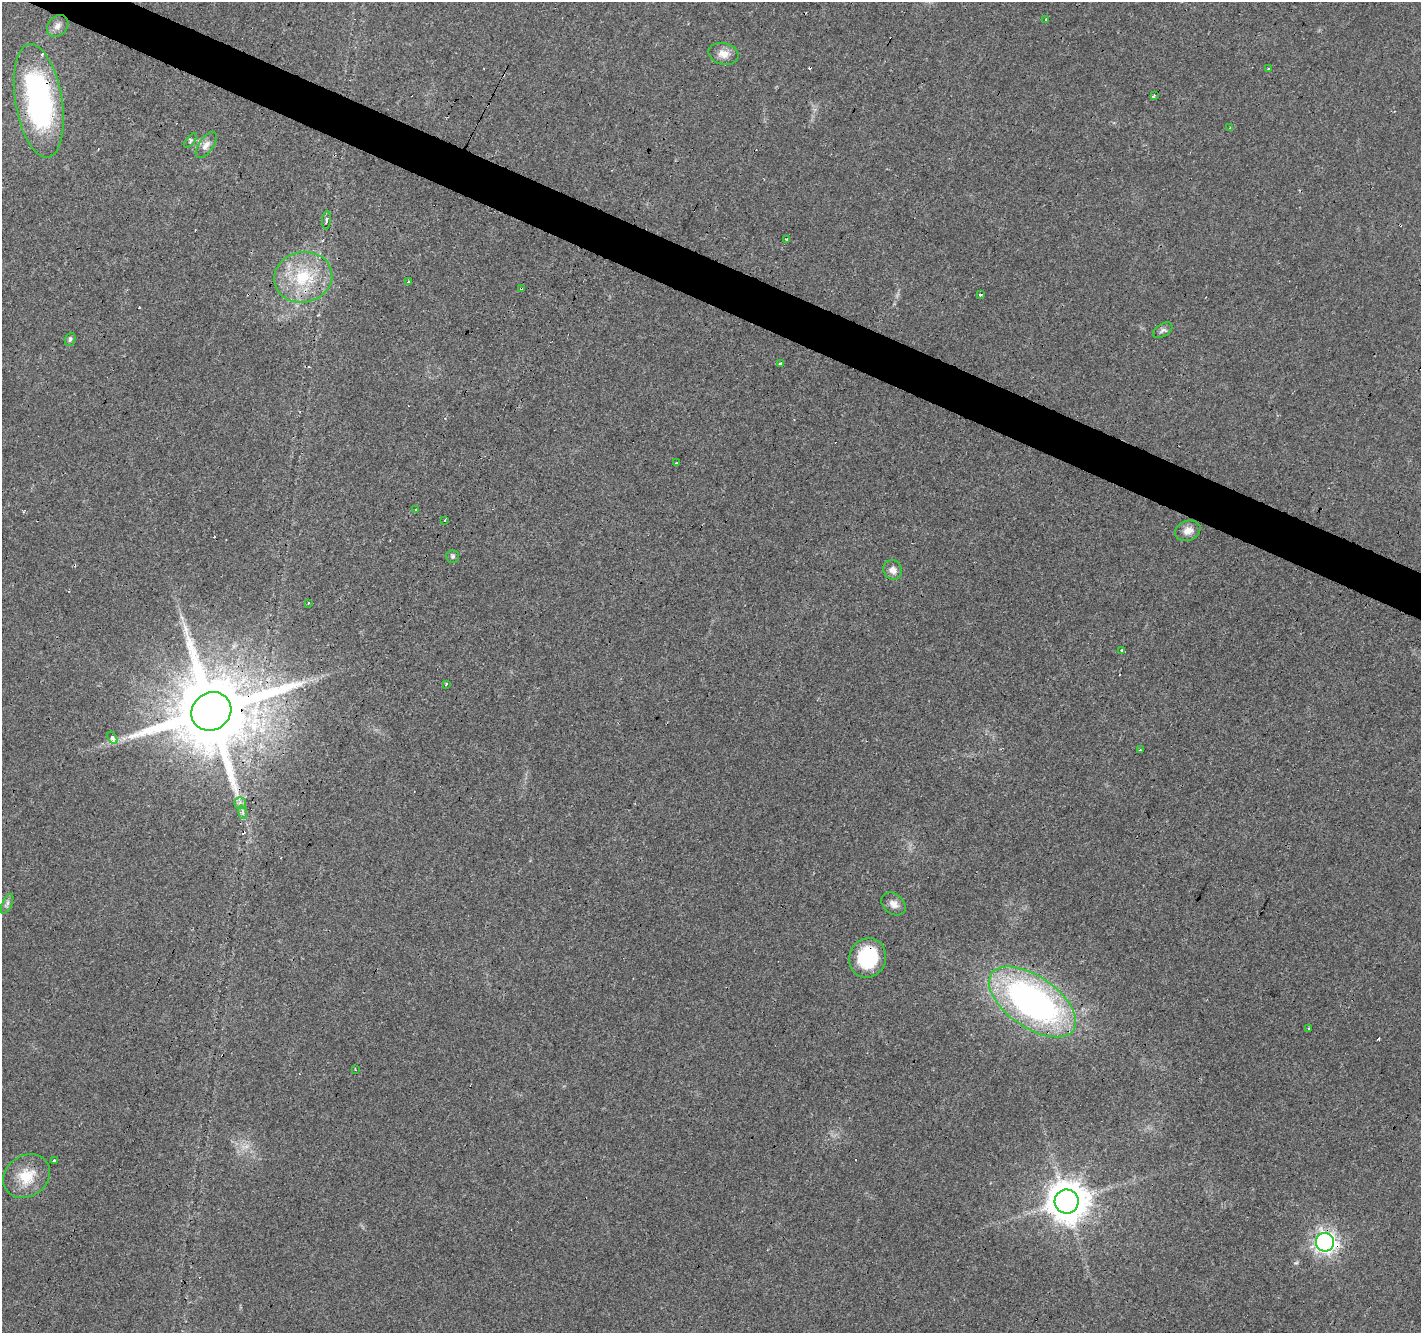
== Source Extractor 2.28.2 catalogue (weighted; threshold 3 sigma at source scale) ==
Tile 11 of 4 x 4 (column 3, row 3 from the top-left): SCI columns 2840-4258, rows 1534-2864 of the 5684 x 5795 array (HDU 1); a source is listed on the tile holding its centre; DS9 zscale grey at full resolution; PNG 1423 x 1335 px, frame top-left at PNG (2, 2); each listed source drawn as its Kron ellipse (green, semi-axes under 4 px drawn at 4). Shown black and unused: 3% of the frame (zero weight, under 3 of 4 exposures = <1% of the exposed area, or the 3 px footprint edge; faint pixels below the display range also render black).
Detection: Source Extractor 2.28.2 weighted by HDU 2 'WHT'; one run over the whole footprint, this tile lists its part. Background 0.04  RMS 0.0035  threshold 0.0158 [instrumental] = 3 sigma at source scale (4.5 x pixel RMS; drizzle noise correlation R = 1.50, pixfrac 1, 0.0396/0.0396 arcsec/px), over >= 5 px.
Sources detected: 55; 12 cosmic-ray / hot-pixel residue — neither listed nor drawn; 1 inside a brighter listed object's ellipse — not listed separately; the other 42 listed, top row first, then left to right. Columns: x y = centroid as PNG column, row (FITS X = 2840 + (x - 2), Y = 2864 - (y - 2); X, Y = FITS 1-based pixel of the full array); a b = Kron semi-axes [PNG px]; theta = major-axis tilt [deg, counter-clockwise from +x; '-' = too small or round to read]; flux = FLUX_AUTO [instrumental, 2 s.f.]
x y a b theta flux
1046 20 3 2 - 0.57
58 26 12 9 48 2.2
724 54 15 10 -14 3.5
1268 69 3 3 - 0.95
1154 95 4 3 - 1.9
39 101 57 23 -80 82
1230 128 3 2 - 0.43
190 141 9 4 52 0.6
206 145 15 7 55 2.2
326 220 9 3 86 0.7
786 239 3 3 - 1.3
303 277 29 25 11 19
408 282 3 3 - 0.78
521 288 4 3 - 0.71
981 295 3 3 - 2.1
1163 330 11 6 32 1.1
70 339 7 5 70 0.82
780 364 4 3 - 3.3
677 463 3 3 - 0.89
415 510 3 2 - 0.79
445 520 3 3 - 0.39
1188 531 13 10 22 2.7
453 556 6 6 - 0.67
893 570 10 9 - 2.1
308 603 3 2 - 0.48
1122 650 3 3 - 12
446 684 3 3 - 0.82
211 711 20 18 37 5500
112 738 7 4 -59 2.6
1140 750 3 2 - 0.32
240 803 6 6 - 1.1
242 812 7 4 -71 0.82
7 904 11 4 64 1
893 904 13 10 -40 2.4
868 958 20 18 68 21
1032 1002 50 25 -35 130
1309 1028 3 3 - 1.1
355 1069 3 2 - 0.3
54 1160 4 3 - 0.58
27 1176 25 20 35 9.9
1067 1201 12 12 - 880
1325 1242 9 9 - 170
Overlapping masked pixels (flux is a lower limit): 6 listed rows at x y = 39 101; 521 288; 211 711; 868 958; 1067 1201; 1325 1242